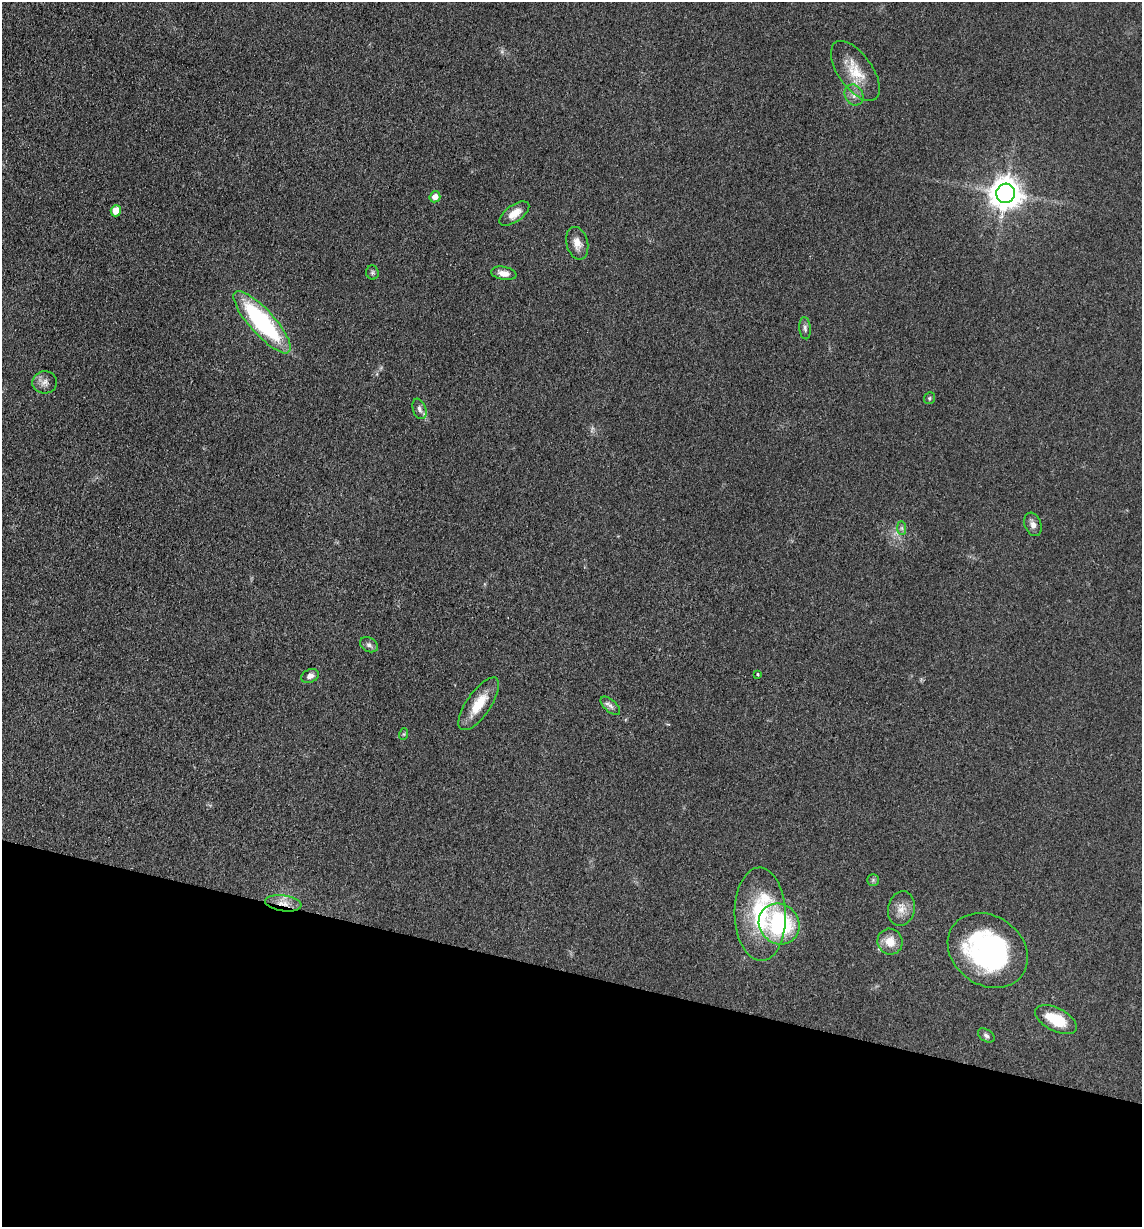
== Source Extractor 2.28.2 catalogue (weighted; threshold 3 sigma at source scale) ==
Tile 15 of 4 x 4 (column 3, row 4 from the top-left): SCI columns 2526-3665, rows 6-1230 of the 4932 x 4909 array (HDU 1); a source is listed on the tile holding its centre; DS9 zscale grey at full resolution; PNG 1144 x 1229 px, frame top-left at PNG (2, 2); each listed source drawn as its Kron ellipse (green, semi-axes under 4 px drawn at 4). Shown black and unused: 21% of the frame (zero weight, under 3 of 4 exposures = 1% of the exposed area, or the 3 px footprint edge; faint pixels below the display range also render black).
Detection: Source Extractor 2.28.2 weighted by HDU 2 'WHT'; one run over the whole footprint, this tile lists its part. Background 0.103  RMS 0.0072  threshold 0.0324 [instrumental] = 3 sigma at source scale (4.5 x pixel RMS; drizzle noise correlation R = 1.50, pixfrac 1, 0.05/0.05 arcsec/px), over >= 5 px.
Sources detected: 32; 1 inside a brighter listed object's ellipse — not listed separately; the other 31 listed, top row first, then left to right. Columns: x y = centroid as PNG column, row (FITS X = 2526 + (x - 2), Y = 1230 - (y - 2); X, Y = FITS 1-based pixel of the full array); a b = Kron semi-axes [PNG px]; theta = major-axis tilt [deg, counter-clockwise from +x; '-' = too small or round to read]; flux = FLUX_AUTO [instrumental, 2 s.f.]
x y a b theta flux
855 71 34 17 -55 20
854 95 11 9 -62 4.6
1006 193 10 9 - 1200
435 197 5 5 - 5.2
116 211 6 5 - 8.9
514 214 17 8 35 8.1
577 243 16 10 -76 6.8
372 273 7 6 - 1.4
504 273 13 6 -10 5.4
262 322 40 12 -48 100
805 328 11 5 -85 2.3
45 382 12 11 - 4.8
929 398 6 5 - 1.2
419 409 10 6 -70 2.9
1033 524 12 8 -70 4.1
902 528 7 4 -89 1.5
369 645 9 7 -28 2.5
757 675 3 3 - 1.5
310 676 9 6 25 3.4
479 704 31 12 55 18
610 706 12 6 -42 2.9
404 734 6 4 71 0.85
873 880 5 5 - 1.3
283 903 18 8 -8 8
901 908 18 13 78 8
760 914 47 25 -88 59
779 924 21 19 -46 75
890 942 13 12 - 10
988 950 42 34 -35 130
1056 1020 23 11 -27 22
986 1035 9 6 -33 2
Overlapping masked pixels (flux is a lower limit): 1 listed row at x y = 283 903